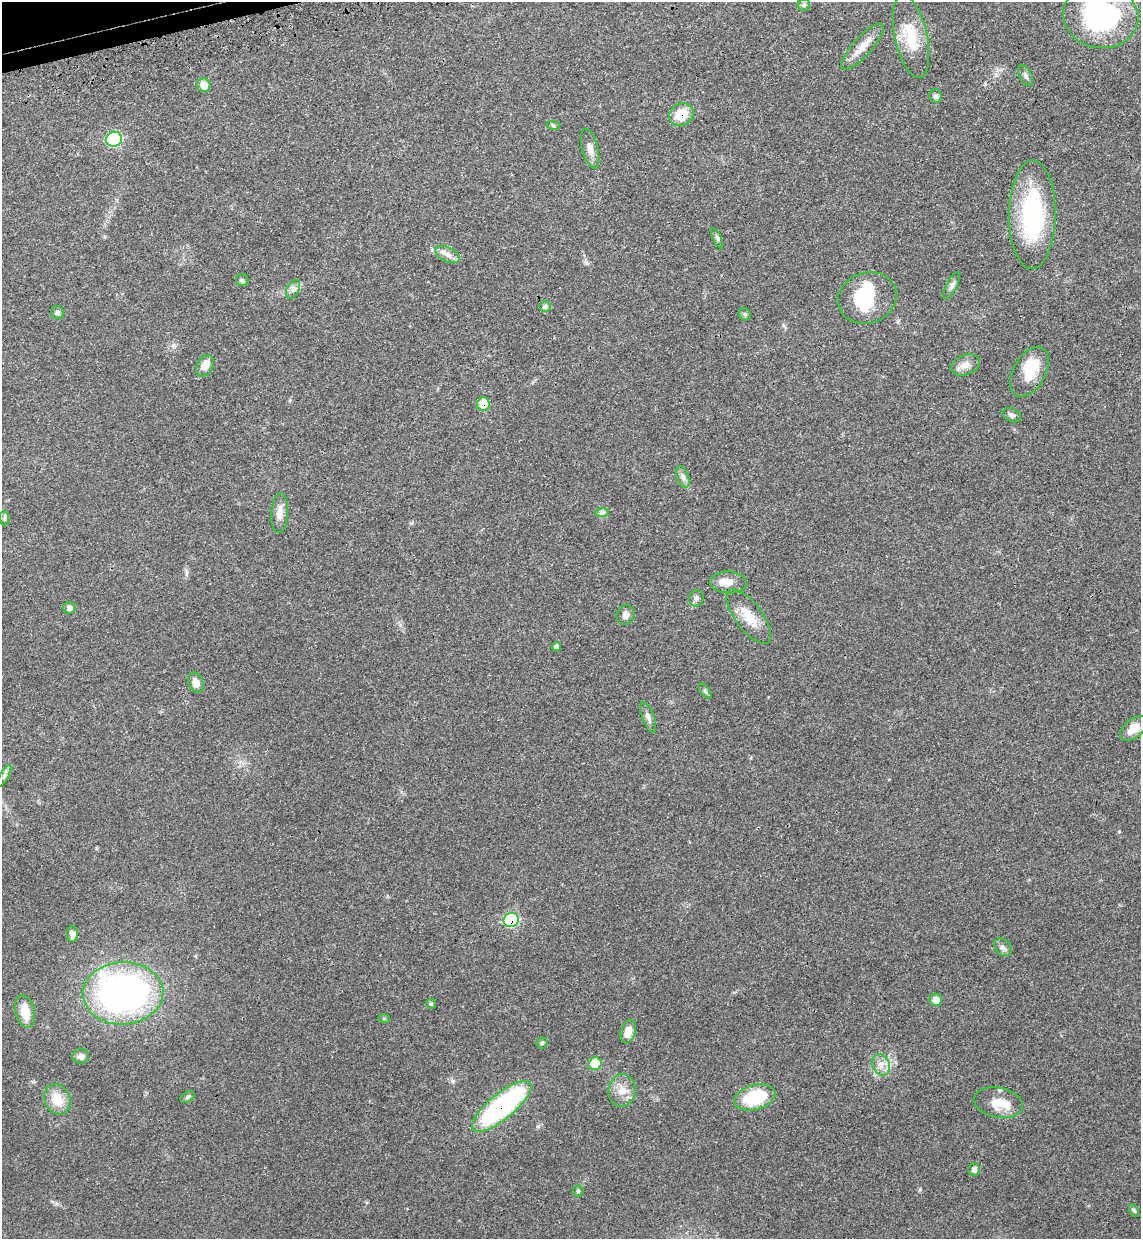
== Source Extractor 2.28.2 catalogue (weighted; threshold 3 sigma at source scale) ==
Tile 11 of 4 x 4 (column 3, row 3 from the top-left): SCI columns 2477-3615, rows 1309-2545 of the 5070 x 5089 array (HDU 1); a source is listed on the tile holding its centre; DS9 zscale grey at full resolution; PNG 1143 x 1241 px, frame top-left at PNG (2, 2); each listed source drawn as its Kron ellipse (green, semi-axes under 4 px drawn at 4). Shown black and unused: <1% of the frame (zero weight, under 3 of 4 exposures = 6% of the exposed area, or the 3 px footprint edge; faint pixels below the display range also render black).
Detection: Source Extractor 2.28.2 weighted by HDU 2 'WHT'; one run over the whole footprint, this tile lists its part. Background 0.0412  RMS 0.0064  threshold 0.029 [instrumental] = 3 sigma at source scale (4.5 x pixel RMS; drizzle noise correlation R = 1.50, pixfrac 1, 0.05/0.05 arcsec/px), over >= 5 px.
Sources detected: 65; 1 inside a brighter object's white glare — neither listed nor drawn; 1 inside a brighter listed object's ellipse — not listed separately; the other 63 listed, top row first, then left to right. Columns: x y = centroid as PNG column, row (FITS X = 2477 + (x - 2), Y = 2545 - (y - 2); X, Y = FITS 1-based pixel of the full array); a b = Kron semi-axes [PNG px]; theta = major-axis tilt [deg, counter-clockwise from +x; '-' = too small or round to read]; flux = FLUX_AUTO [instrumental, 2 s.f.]
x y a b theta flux
804 5 6 6 - 1.4
1101 16 38 32 -11 110
911 36 42 16 -78 22
862 47 30 9 47 9.3
1026 76 11 6 -65 1.9
204 85 6 6 - 7.3
936 96 7 6 - 2
681 114 13 10 32 14
553 125 7 4 -19 1
114 139 8 7 - 62
590 149 20 8 -76 4.9
1032 215 54 23 89 75
717 238 11 4 -66 1.5
448 255 13 7 -27 4
242 280 6 6 - 1.3
952 285 15 5 63 2.4
293 290 10 6 63 2.4
867 298 30 25 19 34
545 306 6 5 - 1.1
57 312 6 6 - 1.5
745 314 7 5 -46 1.2
965 365 15 10 21 5
205 366 11 8 62 5.9
1029 372 27 16 61 20
483 404 7 6 - 14
1012 415 10 6 -25 2.4
683 477 11 5 -72 2.4
602 512 7 4 0 1.4
280 513 20 8 86 5.6
5 518 7 4 -90 1.3
728 582 18 11 -2 7.1
696 598 8 7 - 2.1
69 608 6 6 - 2.9
625 615 10 9 - 2.8
749 616 32 13 -53 13
556 646 5 4 - 2
196 683 10 7 -66 4.2
705 691 9 4 -55 1.1
648 717 16 6 -69 2.9
1133 729 16 9 40 8.2
4 776 12 4 60 2
511 920 7 7 - 58
72 934 8 5 89 4.6
1003 947 10 7 -48 2.4
123 993 40 31 3 220
936 1000 6 6 - 6.2
431 1004 5 5 - 0.72
25 1011 16 9 -77 9.7
384 1018 6 4 1 0.77
628 1032 12 7 75 6.3
542 1043 5 5 - 1.1
81 1056 8 7 - 2.7
595 1063 6 6 - 20
881 1065 11 8 -67 4.5
622 1090 16 13 86 8
188 1097 8 5 28 1.2
755 1097 21 12 15 36
57 1099 16 12 -66 12
998 1103 25 15 -11 13
502 1106 37 12 39 110
974 1170 6 5 - 2.7
578 1191 5 5 - 0.94
1134 1211 7 4 -62 1
Overlapping masked pixels (flux is a lower limit): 4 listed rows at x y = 681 114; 483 404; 511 920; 502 1106
Isophote crosses this tile's border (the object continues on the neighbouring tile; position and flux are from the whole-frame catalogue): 1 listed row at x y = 1101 16